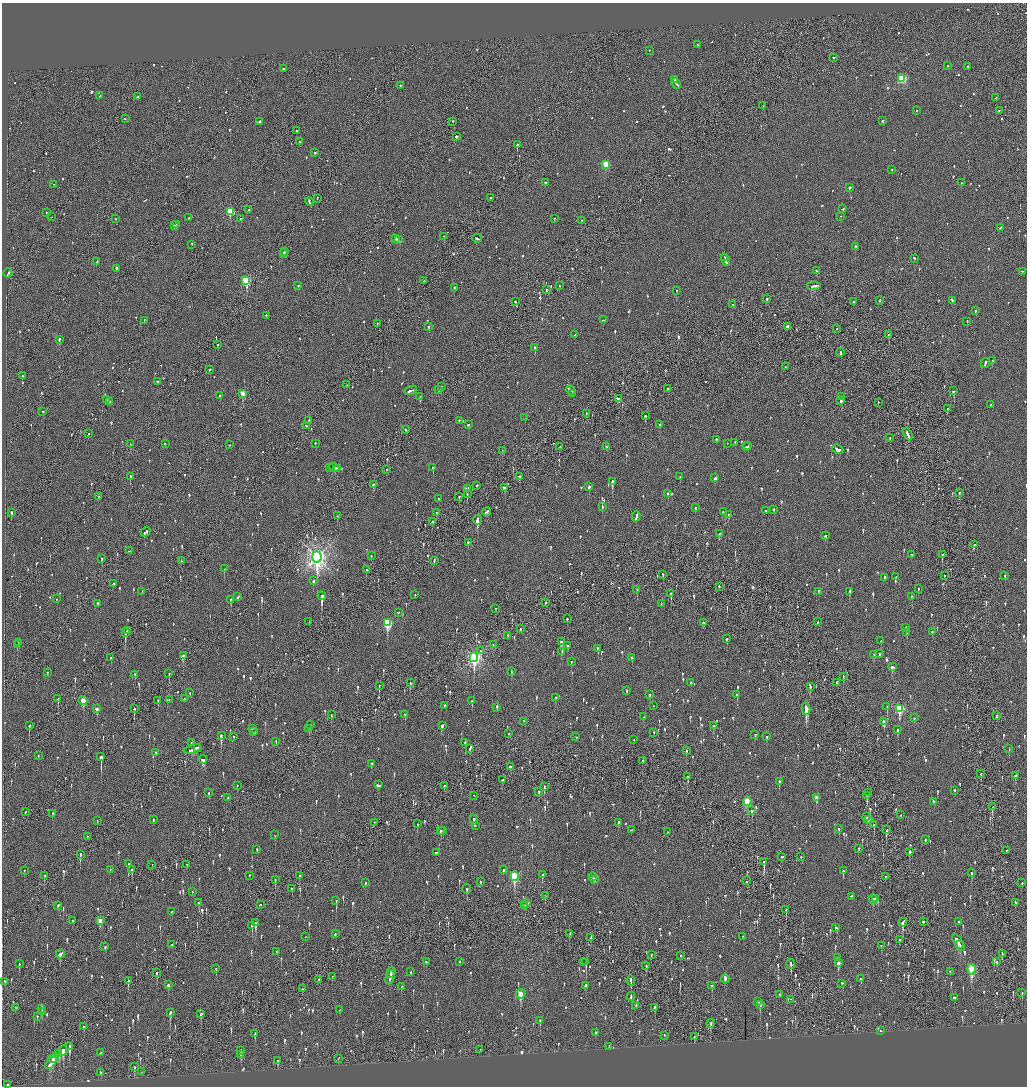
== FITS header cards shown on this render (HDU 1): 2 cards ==
NAXIS1  =                 2050
NAXIS2  =                 2168

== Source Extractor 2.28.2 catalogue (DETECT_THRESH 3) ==
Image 2050 x 2168 px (HDU 1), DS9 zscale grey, zoomed out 1/2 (1 PNG px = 2 x 2 image px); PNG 1029 x 1088 px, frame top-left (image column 2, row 2168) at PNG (2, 3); each listed source drawn as its Kron ellipse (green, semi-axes under 4 px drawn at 4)
Background -0.0952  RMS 0.077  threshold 0.23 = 3 sigma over >= 5 px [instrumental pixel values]
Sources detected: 1524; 49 cannot appear on this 1/2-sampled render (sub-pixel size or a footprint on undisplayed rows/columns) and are neither listed nor drawn; of the other 1475, the 500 brightest by FLUX_AUTO listed and drawn (975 fainter detections omitted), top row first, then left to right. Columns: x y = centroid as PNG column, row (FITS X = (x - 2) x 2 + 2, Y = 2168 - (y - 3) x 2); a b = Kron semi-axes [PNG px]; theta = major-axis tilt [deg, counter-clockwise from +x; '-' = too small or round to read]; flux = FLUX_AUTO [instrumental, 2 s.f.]
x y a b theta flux
697 45 2 1 - 79
649 51 2 2 - 55
834 58 3 2 - 290
948 66 2 2 - 59
968 67 2 2 - 300
283 69 2 2 - 110
902 79 3 3 - 1200
674 80 2 2 - 63
676 84 6 2 -47 270
400 86 2 2 - 130
100 96 2 2 - 130
137 97 2 2 - 78
996 98 2 2 - 64
763 106 2 1 - 60
916 111 2 2 - 92
999 111 3 2 - 88
125 119 2 2 - 74
882 121 2 2 - 260
260 122 3 2 - 110
453 122 2 2 - 180
296 131 2 2 - 94
456 137 2 2 - 420
300 142 2 2 - 130
517 145 2 2 - 2500
315 153 2 2 - 100
606 165 3 3 - 620
892 170 2 2 - 57
545 183 2 2 - 71
961 183 2 2 - 76
54 185 3 2 - 110
850 188 2 2 - 210
491 198 2 2 - 60
317 199 2 1 - 75
309 202 4 2 - 160
843 209 2 2 - 82
248 210 2 1 - 89
230 212 3 3 - 840
46 213 2 2 - 95
841 216 2 1 - 190
51 217 2 1 - 56
189 218 3 2 - 72
116 219 2 2 - 58
241 219 2 2 - 260
554 219 2 2 - 67
582 220 2 2 - 120
176 225 2 2 - 74
174 226 2 2 - 100
1000 228 2 2 - 100
444 237 2 1 - 140
396 239 2 2 - 130
477 239 5 2 - 170
398 240 4 2 - 200
192 245 2 2 - 93
856 247 2 2 - 97
284 252 3 1 - 85
284 254 3 1 - 110
724 258 2 1 - 210
914 259 3 2 - 120
725 260 6 2 -73 380
97 262 3 2 - 120
117 269 3 2 - 150
817 271 3 2 - 95
1022 272 2 2 - 63
8 274 5 2 - 240
246 281 3 3 - 1200
424 281 2 2 - 57
298 286 2 2 - 110
559 286 2 1 - 110
814 286 7 2 4 230
454 288 2 2 - 260
546 290 2 2 - 77
677 291 2 2 - 60
767 299 2 2 - 140
880 301 2 2 - 130
952 301 3 2 - 160
515 302 2 2 - 110
854 302 2 1 - 180
732 305 2 1 - 200
975 311 2 2 - 130
266 316 2 2 - 72
603 320 3 2 - 62
144 321 2 2 - 92
967 322 2 2 - 55
378 324 2 2 - 70
428 327 2 2 - 100
787 327 2 2 - 520
836 329 2 2 - 63
575 335 2 2 - 91
889 335 2 2 - 160
59 340 2 2 - 170
218 345 2 1 - 81
535 348 3 2 - 130
840 353 4 2 - 200
992 361 2 2 - 56
985 363 5 2 - 310
785 367 2 1 - 55
210 370 2 2 - 61
22 376 2 2 - 81
157 382 2 2 - 110
346 385 2 1 - 120
441 387 2 1 - 120
667 389 2 2 - 54
439 390 2 2 - 420
410 391 6 2 23 270
571 391 5 2 - 250
954 391 3 2 - 220
243 394 3 2 - 300
573 394 2 1 - 68
220 396 2 2 - 83
420 397 2 2 - 71
842 397 2 1 - 150
619 399 3 2 - 190
107 400 2 1 - 100
841 401 2 2 - 110
109 402 3 2 - 77
878 403 2 2 - 60
990 405 2 2 - 63
947 409 2 2 - 67
43 411 2 2 - 60
586 414 2 1 - 170
645 416 2 2 - 320
525 418 2 1 - 71
309 421 3 2 - 92
459 421 2 2 - 59
469 425 2 2 - 120
660 425 2 2 - 120
306 426 2 2 - 81
406 430 2 2 - 140
88 434 2 1 - 130
908 434 7 2 -60 280
890 438 2 2 - 140
716 440 2 2 - 110
735 443 2 2 - 78
130 444 2 2 - 75
165 444 2 2 - 65
315 444 2 2 - 80
727 444 2 2 - 150
229 445 2 2 - 64
748 446 2 2 - 150
560 447 2 1 - 120
607 447 2 2 - 56
746 447 3 2 - 95
837 449 6 2 -26 390
502 451 2 2 - 94
329 468 2 1 - 65
334 468 5 2 - 500
433 468 2 2 - 490
338 469 2 1 - 89
387 470 2 1 - 60
130 477 2 2 - 500
520 477 2 2 - 74
680 477 2 2 - 140
715 478 3 2 - 130
612 482 3 2 - 660
374 485 3 2 - 160
477 486 2 2 - 61
589 487 2 2 - 980
504 488 3 2 - 91
467 489 3 2 - 130
959 493 2 2 - 180
467 494 2 1 - 99
668 494 2 2 - 170
98 497 2 2 - 60
459 497 2 2 - 70
439 499 2 2 - 100
602 507 2 2 - 74
695 508 2 2 - 89
774 510 2 2 - 61
766 511 2 1 - 230
487 512 4 2 - 130
723 512 2 2 - 66
11 513 3 2 - 150
436 513 2 2 - 69
729 515 3 2 - 140
337 516 2 2 - 55
636 517 5 2 - 360
477 520 5 2 - 2300
432 522 3 2 - 72
146 532 5 2 - 200
719 534 3 2 - 96
825 536 3 2 - 140
468 543 2 2 - 470
974 545 2 2 - 120
129 551 2 2 - 120
911 555 3 2 - 63
942 555 3 2 - 130
371 556 2 2 - 59
317 557 6 4 -85 8700
102 559 3 2 - 520
181 561 3 1 - 110
434 561 4 2 - 110
224 569 2 2 - 150
366 570 2 2 - 57
663 575 3 2 - 110
945 576 2 2 - 130
1005 576 2 2 - 93
895 577 2 2 - 81
885 578 2 2 - 290
313 581 3 2 - 250
113 584 2 2 - 100
719 587 2 2 - 120
918 589 2 2 - 98
637 590 2 2 - 75
142 592 3 1 - 140
819 592 3 2 - 78
850 592 4 2 - 230
671 594 3 2 - 160
415 595 2 2 - 70
322 596 4 2 - 1400
238 597 2 2 - 56
912 597 2 2 - 130
57 599 2 1 - 71
231 600 3 2 - 140
545 603 2 2 - 180
98 604 2 2 - 630
661 604 2 2 - 58
495 609 2 2 - 66
398 613 2 2 - 71
567 619 2 2 - 99
309 622 2 2 - 55
817 622 2 2 - 60
387 623 4 3 - 1300
703 623 2 2 - 95
906 628 2 2 - 54
521 629 2 2 - 72
127 631 2 1 - 62
932 632 2 2 - 64
125 633 3 2 - 880
907 633 2 2 - 56
507 636 2 1 - 270
727 639 2 2 - 120
881 641 2 2 - 86
561 642 4 2 - 170
18 643 2 2 - 62
17 645 2 2 - 73
493 645 2 1 - 85
567 646 2 2 - 69
598 649 3 2 - 130
481 651 2 2 - 270
562 652 3 2 - 99
879 654 2 2 - 55
874 655 2 1 - 140
183 656 4 3 - 260
111 658 2 2 - 64
474 658 5 4 - 3800
632 658 2 2 - 150
571 662 2 2 - 74
892 667 4 2 - 180
511 672 3 2 - 230
47 673 2 2 - 57
169 674 2 1 - 160
135 675 3 2 - 110
843 677 3 1 - 56
410 683 3 2 - 70
690 683 2 2 - 60
837 683 3 2 - 79
379 686 2 1 - 76
810 687 2 2 - 180
627 691 3 2 - 55
190 693 2 2 - 56
650 695 3 2 - 86
737 695 2 2 - 170
555 698 2 2 - 73
58 699 3 2 - 93
184 699 2 2 - 78
169 700 2 2 - 66
83 701 4 3 - 430
158 701 3 1 - 70
472 701 3 2 - 170
445 706 2 2 - 93
653 706 2 2 - 70
887 706 3 1 - 950
497 708 3 2 - 100
97 709 3 3 - 290
134 709 3 2 - 470
806 709 6 2 -77 5700
900 709 4 3 - 930
331 715 3 2 - 94
405 715 2 1 - 150
996 716 3 2 - 86
643 717 3 2 - 69
914 718 2 2 - 91
523 722 2 2 - 90
884 722 4 2 - 140
310 725 2 2 - 82
29 726 3 2 - 300
442 726 4 2 - 170
714 726 3 2 - 78
252 729 3 2 - 80
309 729 2 2 - 130
898 730 3 2 - 140
253 732 3 2 - 120
654 733 2 2 - 90
509 734 2 2 - 55
755 735 2 2 - 130
221 736 3 2 - 320
234 737 2 2 - 56
576 737 2 2 - 65
767 737 3 2 - 130
634 740 2 1 - 67
276 742 3 2 - 78
191 743 2 1 - 54
465 743 3 2 - 380
197 748 2 2 - 64
470 749 3 2 - 61
1009 749 2 2 - 180
192 750 9 3 15 330
686 751 2 2 - 130
155 753 2 2 - 99
38 756 2 2 - 62
101 757 4 1 - 1100
203 760 4 3 - 160
642 761 2 2 - 80
371 764 2 2 - 170
510 767 3 2 - 140
981 774 2 1 - 71
1015 776 3 2 - 93
687 777 2 2 - 56
502 780 3 2 - 99
779 782 4 2 - 190
378 785 4 2 - 170
237 786 2 1 - 130
444 786 2 1 - 180
544 787 3 2 - 250
955 791 3 2 - 58
539 792 2 2 - 60
209 793 3 2 - 100
868 793 2 2 - 390
474 796 2 2 - 69
867 796 4 2 - 110
228 798 2 2 - 100
817 798 4 2 - 150
747 802 4 3 - 770
934 802 2 2 - 78
992 807 2 1 - 330
752 811 3 2 - 210
25 812 2 2 - 79
53 814 3 2 - 100
901 815 2 1 - 59
867 817 3 2 - 100
474 819 3 2 - 130
153 820 2 2 - 72
869 820 3 2 - 70
97 821 2 1 - 58
374 823 2 1 - 87
618 823 2 2 - 73
417 824 2 2 - 140
874 825 3 2 - 150
475 826 2 1 - 110
839 829 2 2 - 100
631 830 2 1 - 81
887 830 2 2 - 61
441 831 2 2 - 150
443 831 2 1 - 69
667 832 2 2 - 70
275 835 2 2 - 61
87 837 2 1 - 84
925 840 2 2 - 66
858 849 3 2 - 80
257 850 2 2 - 120
1006 851 2 2 - 150
909 852 2 2 - 360
436 853 3 2 - 75
80 855 4 2 - 220
781 857 3 2 - 140
801 857 2 2 - 62
764 862 3 2 - 820
129 864 2 2 - 71
152 865 2 2 - 190
187 865 2 2 - 56
110 870 2 2 - 54
132 870 3 2 - 91
504 870 3 2 - 130
24 871 2 2 - 56
844 871 3 3 - 110
971 873 3 2 - 120
542 875 3 2 - 110
44 876 2 2 - 260
249 876 2 2 - 70
299 876 2 2 - 190
514 876 5 3 - 1100
593 877 4 2 - 140
886 877 2 2 - 68
275 880 2 2 - 69
594 880 3 2 - 110
747 881 2 1 - 68
481 882 2 2 - 75
365 883 2 2 - 61
1022 883 2 2 - 56
292 889 2 2 - 73
467 889 5 2 - 180
192 892 2 2 - 86
545 896 3 1 - 69
851 897 2 2 - 100
873 899 5 2 - 110
875 899 3 2 - 68
336 901 3 2 - 180
199 903 3 2 - 100
1015 903 2 2 - 81
527 904 3 1 - 110
260 905 2 2 - 85
58 906 3 2 - 110
524 906 3 2 - 80
786 910 3 2 - 120
171 912 2 2 - 72
72 921 2 2 - 58
100 921 4 2 - 170
923 922 2 2 - 200
959 922 2 2 - 200
255 923 4 2 - 410
903 923 4 2 - 660
252 926 2 2 - 190
836 928 3 2 - 340
335 934 2 2 - 270
569 934 3 2 - 120
306 937 2 1 - 110
743 937 2 2 - 68
591 938 4 2 - 110
900 940 2 2 - 61
959 943 9 2 -58 320
171 945 2 2 - 54
960 945 4 2 - 130
881 946 2 2 - 59
105 947 2 2 - 92
277 952 2 1 - 66
60 954 4 3 - 170
1002 954 3 2 - 120
651 955 2 2 - 58
681 956 2 2 - 70
837 958 2 2 - 63
426 962 3 2 - 260
459 962 2 2 - 65
586 962 4 2 - 310
997 962 2 2 - 63
583 963 2 1 - 200
838 963 3 2 - 84
19 964 2 2 - 77
791 964 5 2 - 160
646 966 3 2 - 130
216 969 2 2 - 71
971 970 5 3 - 860
411 972 2 2 - 99
950 972 2 2 - 79
157 973 4 2 - 150
391 973 6 2 79 200
332 977 2 1 - 58
390 978 7 2 75 240
725 979 4 2 - 130
861 979 3 2 - 120
319 980 3 1 - 56
128 981 4 2 - 140
631 981 5 2 - 240
5 982 3 1 - 58
842 984 2 2 - 260
168 985 3 2 - 90
585 986 3 2 - 73
712 986 3 2 - 94
401 987 2 2 - 73
302 989 2 2 - 77
1022 993 3 2 - 79
520 994 5 3 - 350
779 995 2 2 - 65
631 997 4 2 - 130
954 998 2 2 - 240
790 1000 2 2 - 250
758 1002 2 2 - 91
760 1005 3 2 - 120
636 1006 2 2 - 150
15 1008 2 2 - 57
655 1008 3 2 - 110
42 1009 2 2 - 88
339 1010 2 2 - 64
42 1012 3 2 - 150
170 1013 3 2 - 240
201 1014 4 2 - 120
37 1017 2 1 - 230
540 1021 3 2 - 63
710 1024 4 2 - 130
84 1027 2 2 - 99
881 1031 2 2 - 68
595 1033 2 2 - 120
255 1034 4 2 - 110
664 1036 2 1 - 72
694 1037 3 2 - 73
69 1047 4 2 - 700
609 1047 2 2 - 120
480 1050 2 2 - 100
63 1051 5 2 - 470
241 1051 2 2 - 190
101 1053 2 2 - 57
59 1054 4 2 - 240
241 1055 3 2 - 70
53 1059 5 2 - 120
338 1059 2 1 - 73
278 1061 3 2 - 70
51 1063 7 2 49 280
134 1067 3 2 - 70
141 1072 3 1 - 110
101 1073 3 2 - 69
7 1085 2 1 - 430
At the frame edge (FLAGS 8, measured only in part): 1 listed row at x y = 7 1085
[975 fainter detections neither listed nor drawn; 49 sub-pixel or undisplayed-footprint detections neither listed nor drawn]